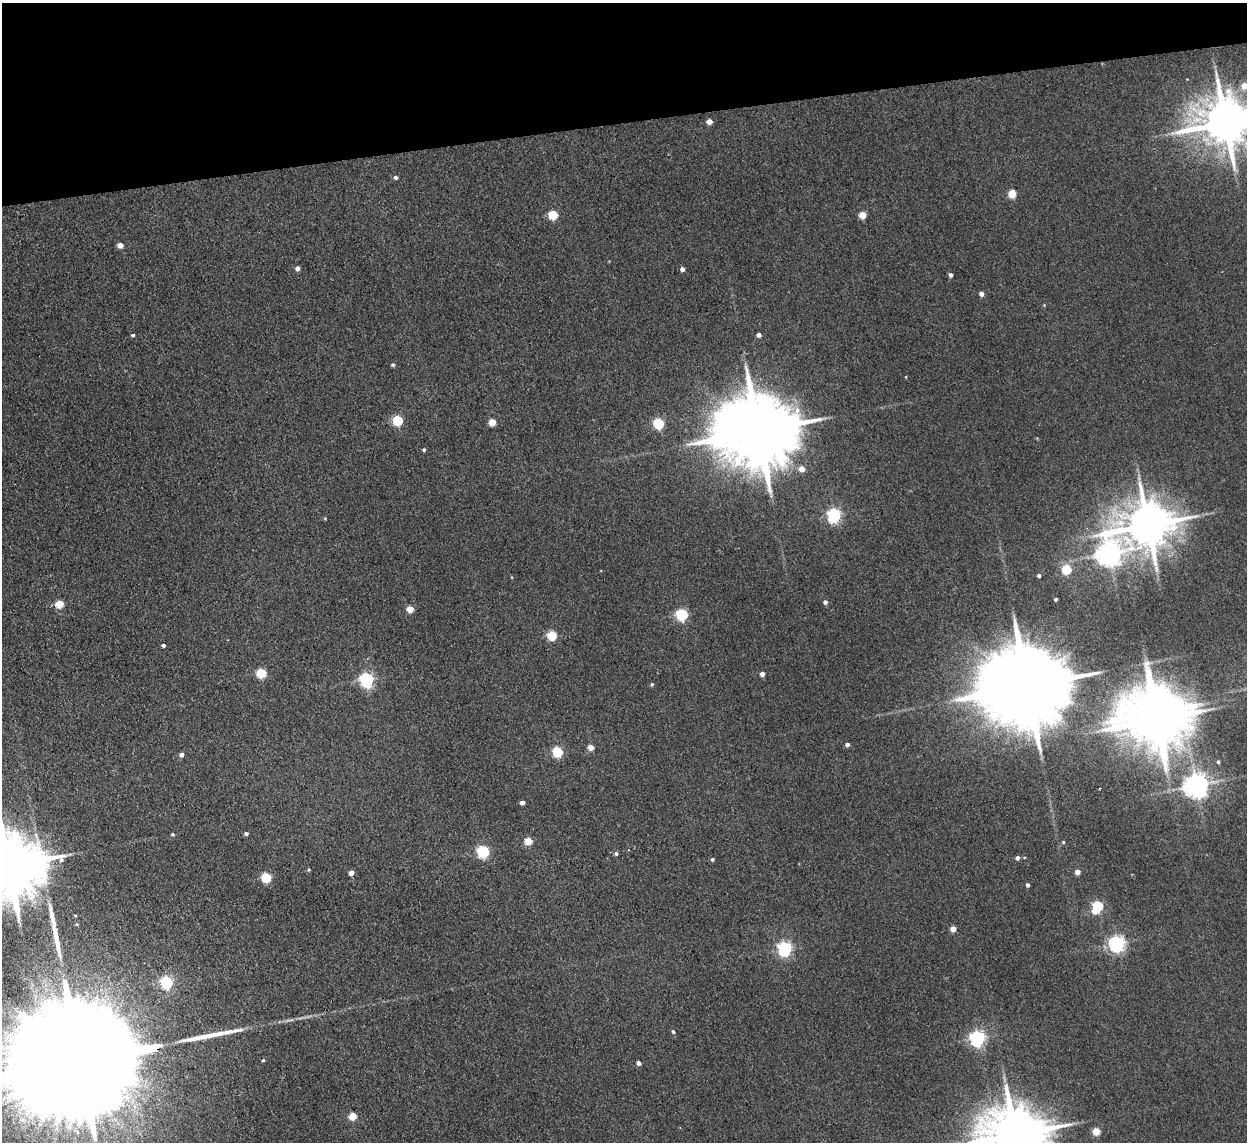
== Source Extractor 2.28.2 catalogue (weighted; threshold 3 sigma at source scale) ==
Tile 3 of 4 x 4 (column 3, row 1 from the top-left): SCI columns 2542-3786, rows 3573-4712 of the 5082 x 4980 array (HDU 1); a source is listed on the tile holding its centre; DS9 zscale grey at full resolution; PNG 1249 x 1144 px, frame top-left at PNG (2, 3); no overlay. Shown black and unused: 11% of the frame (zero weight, under 2 of 3 exposures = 3% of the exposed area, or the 3 px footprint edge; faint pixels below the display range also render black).
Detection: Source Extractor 2.28.2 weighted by HDU 2 'WHT'; one run over the whole footprint, this tile lists its part. Background 0.0678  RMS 0.0098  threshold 0.044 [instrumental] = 3 sigma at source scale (4.5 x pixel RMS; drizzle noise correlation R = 1.50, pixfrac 1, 0.05/0.05 arcsec/px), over >= 5 px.
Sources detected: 86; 4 inside a brighter object's white glare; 1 cosmic-ray / hot-pixel residue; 3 long thin detections or spike segments (spike, bleed or trail) — not listed; the other 78 listed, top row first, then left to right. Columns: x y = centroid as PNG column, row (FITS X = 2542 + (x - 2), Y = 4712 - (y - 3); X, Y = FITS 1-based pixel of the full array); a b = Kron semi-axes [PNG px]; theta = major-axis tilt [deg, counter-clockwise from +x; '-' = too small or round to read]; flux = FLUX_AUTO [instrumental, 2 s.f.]
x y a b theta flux
1244 86 6 6 - 10
709 121 4 4 - 7.8
1225 122 13 13 - 5000
396 177 4 4 - 2.3
1012 194 5 5 - 29
553 215 5 5 - 46
863 215 5 5 - 18
120 245 4 4 - 8.6
297 268 4 4 - 4.2
682 269 4 4 - 4.3
951 275 4 4 - 3
981 294 4 4 - 5.1
133 335 4 3 - 1.9
759 335 4 4 - 3.9
393 365 5 4 - 1.6
906 377 4 3 - 0.69
397 420 5 5 - 68
492 422 5 5 - 18
658 423 5 5 - 79
758 431 23 17 4 14000
424 450 4 3 - 1.8
802 469 5 5 - 11
834 515 6 6 - 200
325 518 5 3 - 0.8
1148 525 15 12 12 4500
1109 553 9 9 - 910
1066 569 5 5 - 48
1039 575 4 3 - 2.2
1056 599 3 3 - 1.5
825 602 4 4 - 3.2
60 604 5 5 - 28
410 609 5 4 - 18
682 614 6 5 - 110
552 635 5 5 - 49
163 645 3 3 - 1.9
261 673 5 5 - 52
762 674 4 4 - 5.9
367 680 6 6 - 210
652 684 5 4 - 1.3
1027 686 27 19 5 20000
1156 719 21 14 -1 5900
847 744 4 4 - 3.1
590 747 4 4 - 11
557 751 5 5 - 67
181 754 5 5 - 3.7
1218 762 4 4 - 1.6
1196 785 7 7 - 990
1100 788 3 2 - 0.81
522 802 4 4 - 4.5
173 834 4 4 - 1.4
246 834 4 3 - 2.5
528 841 5 5 - 25
1063 842 4 4 - 1.2
483 851 6 5 - 130
616 853 5 5 - 2.2
1017 858 5 5 - 2.9
712 859 4 4 - 1.5
8 866 20 16 1 10000
308 870 5 4 - 1.1
1077 872 4 4 - 7.7
351 873 4 4 - 6
266 877 5 5 - 60
1027 885 4 3 - 2.6
1097 906 8 5 64 90
76 915 3 3 - 0.82
77 924 4 3 - 0.8
953 929 4 4 - 10
1117 944 6 6 - 340
785 948 6 6 - 220
166 982 6 5 - 130
673 1032 5 4 - 1.6
977 1038 6 6 - 290
83 1060 85 22 8 120000
263 1060 4 3 - 1.1
639 1063 5 4 - 3.8
352 1116 5 5 - 23
1096 1131 5 5 - 24
1015 1134 18 15 -4 6700
Overlapping masked pixels (flux is a lower limit): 1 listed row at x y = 83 1060
Isophote crosses this tile's border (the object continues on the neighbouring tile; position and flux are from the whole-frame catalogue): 5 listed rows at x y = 1244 86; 1225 122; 8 866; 83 1060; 1015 1134